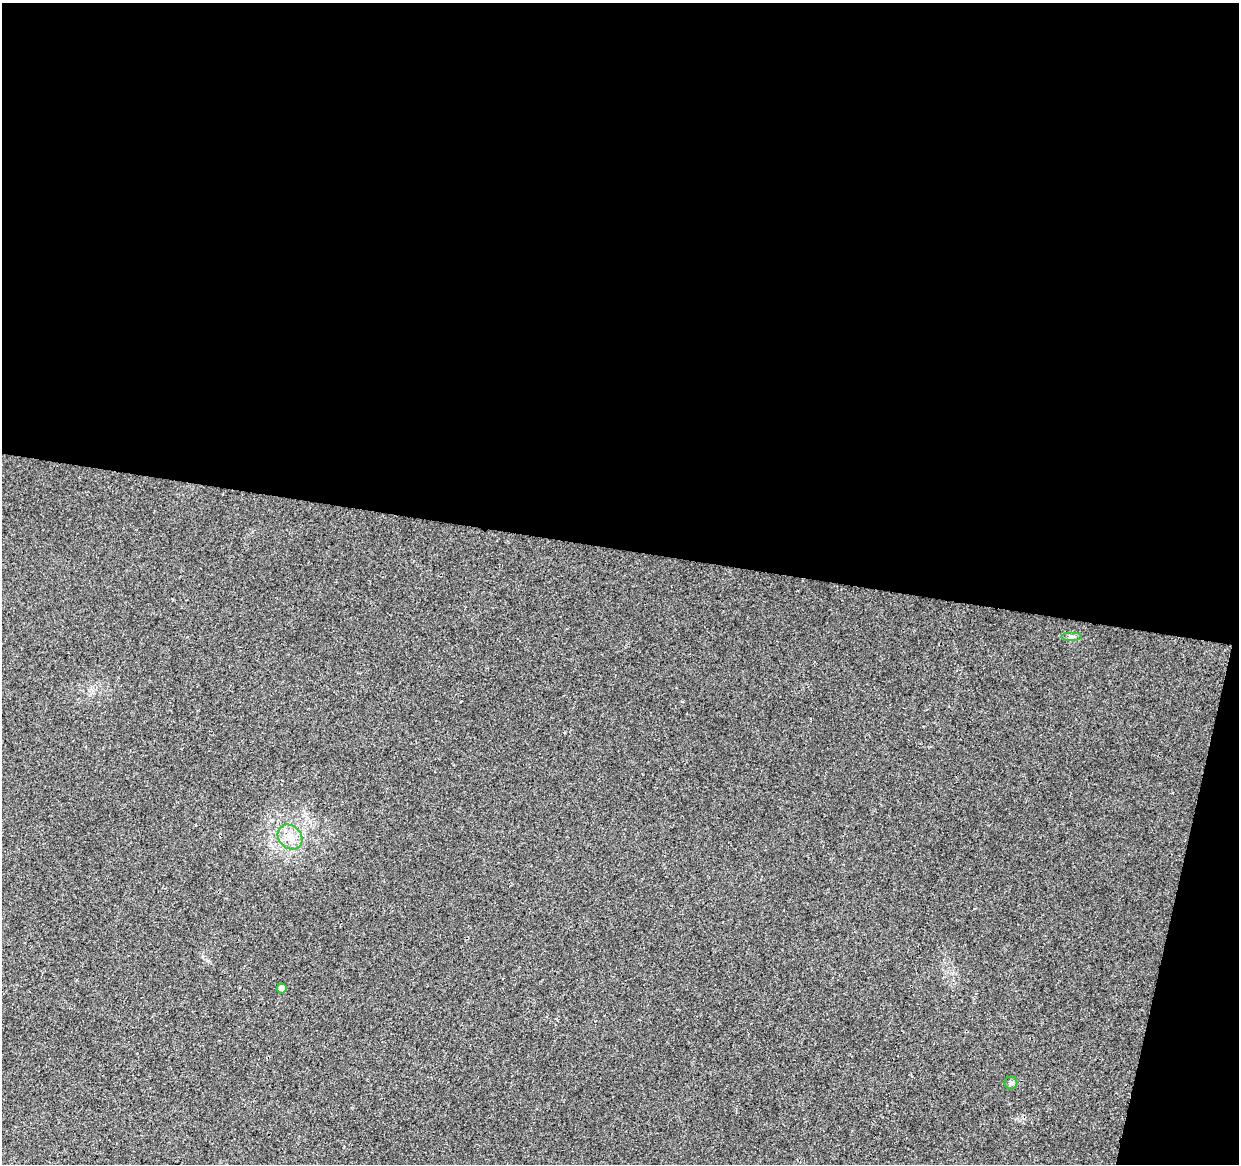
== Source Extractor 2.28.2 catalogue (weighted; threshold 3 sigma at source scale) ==
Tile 4 of 4 x 4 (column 4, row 1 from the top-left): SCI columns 3725-4961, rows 3772-4933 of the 4961 x 5162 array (HDU 1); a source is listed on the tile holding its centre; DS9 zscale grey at full resolution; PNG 1241 x 1166 px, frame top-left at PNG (2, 3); each listed source drawn as its Kron ellipse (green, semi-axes under 4 px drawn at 4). Shown black and unused: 49% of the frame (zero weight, under 2 of 3 exposures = <1% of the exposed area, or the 3 px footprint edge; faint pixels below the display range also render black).
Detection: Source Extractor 2.28.2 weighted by HDU 2 'WHT'; one run over the whole footprint, this tile lists its part. Background 0.0101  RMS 0.0057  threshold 0.0259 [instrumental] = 3 sigma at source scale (4.5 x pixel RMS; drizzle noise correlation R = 1.50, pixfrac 1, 0.0396/0.0396 arcsec/px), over >= 5 px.
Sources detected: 4; all 4 listed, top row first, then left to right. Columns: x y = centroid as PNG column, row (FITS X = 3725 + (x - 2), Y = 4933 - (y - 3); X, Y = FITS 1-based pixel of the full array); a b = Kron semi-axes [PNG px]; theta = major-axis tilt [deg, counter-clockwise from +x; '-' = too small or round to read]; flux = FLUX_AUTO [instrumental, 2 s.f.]
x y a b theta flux
1071 637 10 4 0 1.3
290 837 13 11 -46 6.1
282 988 5 4 - 2.4
1011 1083 6 6 - 1.2